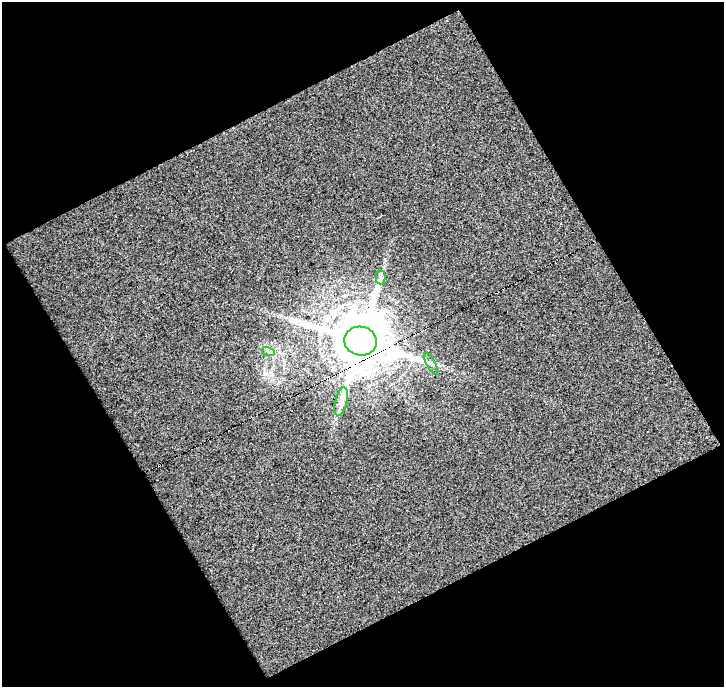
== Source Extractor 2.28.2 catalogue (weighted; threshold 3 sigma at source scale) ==
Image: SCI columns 1-722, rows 14-698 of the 722 x 711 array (HDU 1 of 3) = the unmasked area's bounding box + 8 px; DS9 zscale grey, full resolution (1 PNG px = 1 image px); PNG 726 x 689 px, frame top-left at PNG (2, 2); each listed source drawn as its Kron ellipse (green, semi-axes under 4 px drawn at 4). Shown black and unused: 48% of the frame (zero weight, under 4 of 8 exposures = <1% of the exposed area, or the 3 px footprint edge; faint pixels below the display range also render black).
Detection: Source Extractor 2.28.2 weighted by HDU 2 'WHT'. Background -5.19e-04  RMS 0.0051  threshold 0.0209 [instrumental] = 3 sigma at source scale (4.09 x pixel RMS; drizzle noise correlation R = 1.36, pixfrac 0.8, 0.0396/0.0396 arcsec/px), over >= 5 px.
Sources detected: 6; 1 cosmic-ray / hot-pixel residue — neither listed nor drawn; the other 5 listed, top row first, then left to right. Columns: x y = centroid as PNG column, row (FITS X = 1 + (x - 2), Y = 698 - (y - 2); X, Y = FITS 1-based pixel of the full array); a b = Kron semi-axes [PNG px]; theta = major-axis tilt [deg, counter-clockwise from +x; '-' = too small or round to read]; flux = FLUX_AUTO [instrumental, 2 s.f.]
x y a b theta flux
380 277 7 5 -89 1.3
360 341 16 14 -12 3600
268 352 7 4 -18 0.95
431 364 12 2 -60 0.88
341 402 14 6 77 3.1
Overlapping masked pixels (flux is a lower limit): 1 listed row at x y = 360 341